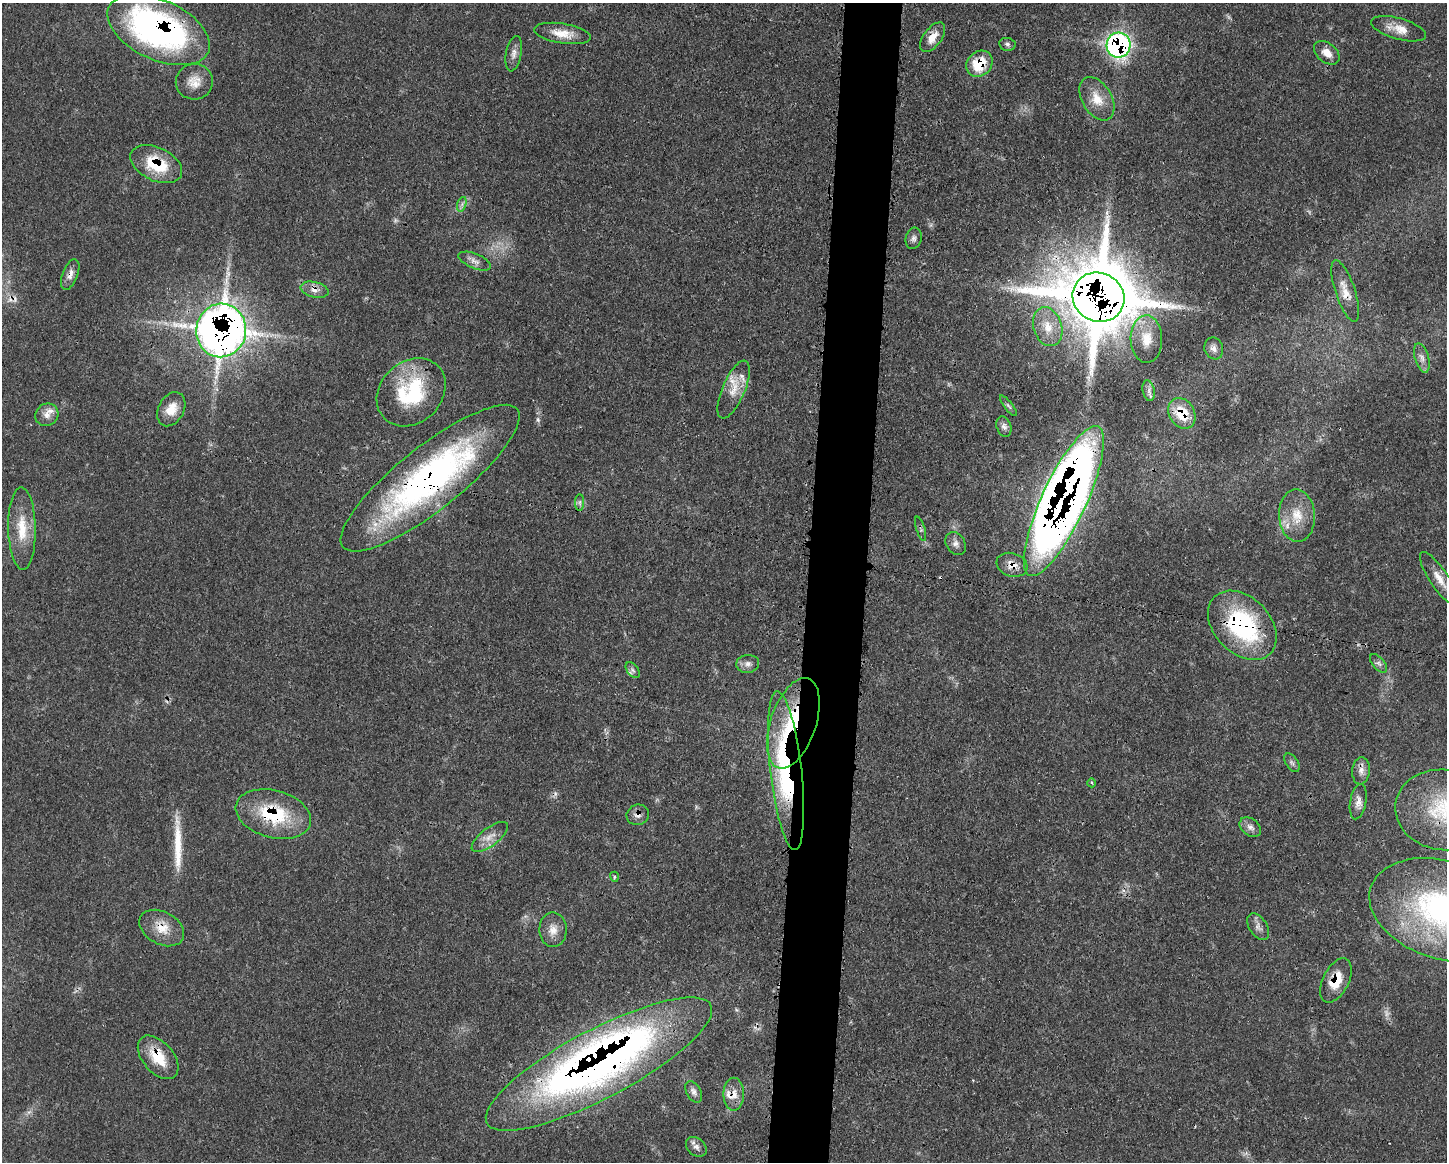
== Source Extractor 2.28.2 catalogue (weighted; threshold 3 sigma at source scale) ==
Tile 5 of 3 x 4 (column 2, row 2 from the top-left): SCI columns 1567-3011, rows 2332-3491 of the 4688 x 4656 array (HDU 1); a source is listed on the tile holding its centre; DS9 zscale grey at full resolution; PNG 1449 x 1164 px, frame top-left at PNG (2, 3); each listed source drawn as its Kron ellipse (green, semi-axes under 4 px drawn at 4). Shown black and unused: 4% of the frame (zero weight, under 3 of 4 exposures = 2% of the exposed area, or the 3 px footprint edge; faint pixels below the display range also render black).
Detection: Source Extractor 2.28.2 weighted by HDU 2 'WHT'; one run over the whole footprint, this tile lists its part. Background 0.0546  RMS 0.0033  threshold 0.0148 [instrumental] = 3 sigma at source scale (4.5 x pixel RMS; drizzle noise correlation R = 1.50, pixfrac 1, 0.05/0.05 arcsec/px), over >= 5 px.
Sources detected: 80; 3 too faint to see at this stretch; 3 cosmic-ray / hot-pixel residue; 1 long thin detection or spike segment (spike, bleed or trail) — neither listed nor drawn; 6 inside a brighter listed object's ellipse — not listed separately; the other 67 listed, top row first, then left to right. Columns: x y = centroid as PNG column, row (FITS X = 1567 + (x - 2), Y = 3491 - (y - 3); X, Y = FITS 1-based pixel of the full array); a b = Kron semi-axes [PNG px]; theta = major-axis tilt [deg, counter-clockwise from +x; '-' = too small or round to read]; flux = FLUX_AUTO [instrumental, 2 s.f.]
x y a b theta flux
1398 29 28 10 -16 4.7
159 30 55 30 -25 120
562 33 28 10 -9 5.5
932 37 17 9 53 4.3
1007 44 8 6 -10 0.95
1119 45 12 12 - 93
1327 53 14 9 -40 3.4
514 54 18 7 79 2.1
979 64 14 12 44 11
194 82 18 18 - 5
1097 99 23 15 -59 6.4
156 164 27 16 -26 15
462 204 7 4 72 0.96
914 238 11 8 76 1.4
475 261 17 7 -23 2.1
70 274 16 7 69 2.3
315 290 14 7 -14 2.4
1345 291 32 10 -72 4.8
1098 297 26 24 -27 2900
1048 327 20 14 -72 6.2
221 330 27 25 82 310
1146 339 24 16 -89 7.4
1214 348 11 9 -69 1.7
1422 358 15 7 -74 2
734 389 31 11 67 5.8
1149 391 10 6 -78 1.4
411 392 37 30 44 28
1008 406 13 3 -51 0.79
171 409 18 12 62 5.3
1182 413 16 12 -58 10
47 415 12 10 34 2.5
1004 427 10 7 -70 1.3
430 478 111 31 38 120
1064 501 82 22 65 550
580 502 8 4 90 0.87
1297 516 26 18 -86 8.9
22 528 41 13 -89 10
921 529 13 4 -73 0.75
956 544 12 9 -56 1.8
1012 565 16 11 -19 3.7
1439 579 32 9 -56 5.2
1242 625 40 28 -45 44
1379 663 11 6 -48 1.1
748 664 11 9 7 1.9
633 670 9 5 -51 1
793 723 47 23 71 36
1292 763 10 6 -56 0.98
786 771 80 16 -83 61
1361 771 14 8 84 2.2
1092 783 4 3 - 0.42
1358 802 18 8 80 2.5
1444 810 48 40 -9 29
273 814 38 23 -15 22
638 815 11 10 - 2
1250 827 12 8 -38 1.7
490 837 22 9 37 3.5
614 877 5 4 - 0.57
1443 910 76 49 -17 89
1258 927 15 9 -57 2
162 928 24 16 -29 6.6
553 930 17 13 -88 3.7
1336 980 24 13 63 8
158 1057 26 15 -49 9.5
599 1064 126 34 28 260
694 1092 12 7 -61 1.5
734 1094 16 10 90 3.3
696 1147 11 8 -40 1.8
Overlapping masked pixels (flux is a lower limit): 26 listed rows (the first 20) at x y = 159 30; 932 37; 1119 45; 979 64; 156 164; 70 274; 315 290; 1345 291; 1098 297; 221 330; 1182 413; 430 478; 1064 501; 921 529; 1012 565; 1242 625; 793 723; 786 771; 1444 810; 273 814
Isophote crosses this tile's border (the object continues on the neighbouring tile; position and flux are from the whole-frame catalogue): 2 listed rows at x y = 1444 810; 1443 910